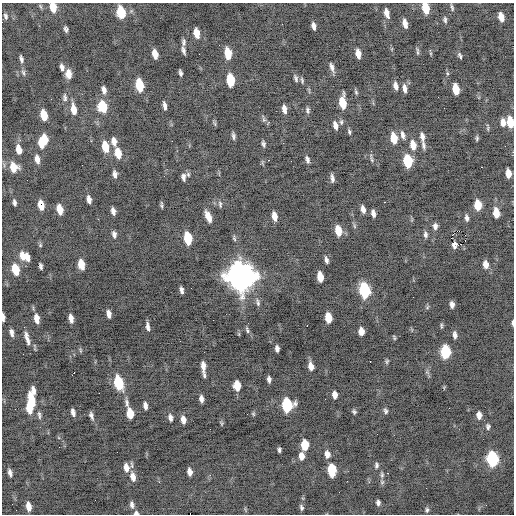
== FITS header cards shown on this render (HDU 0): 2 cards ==
NAXIS1  =                  512 / Axis length
NAXIS2  =                  512 / Axis length

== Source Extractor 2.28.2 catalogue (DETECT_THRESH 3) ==
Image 512 x 512 px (HDU 0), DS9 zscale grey, 1 PNG px = 1 image px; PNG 516 x 516 px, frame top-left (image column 1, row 512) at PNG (2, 3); no overlay
Background -0.518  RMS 0.84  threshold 2.52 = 3 sigma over >= 5 px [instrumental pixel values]
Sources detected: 194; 1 with non-positive FLUX_AUTO (blend fragments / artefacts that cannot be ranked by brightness) is not listed; the other 193 listed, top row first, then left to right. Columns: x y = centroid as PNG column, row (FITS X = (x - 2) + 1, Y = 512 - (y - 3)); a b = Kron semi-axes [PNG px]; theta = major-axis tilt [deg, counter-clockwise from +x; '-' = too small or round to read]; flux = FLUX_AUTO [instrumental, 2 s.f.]
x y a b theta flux
53 7 9 6 -77 840
452 7 9 3 -75 100
426 8 9 5 -78 1300
121 12 9 6 -80 2200
387 14 11 4 -70 510
6 16 6 4 -72 120
501 17 8 5 -75 500
445 20 8 5 -79 120
405 24 8 4 -77 370
313 26 7 4 -76 220
66 29 6 4 -77 140
196 33 8 5 -79 680
184 42 10 6 88 180
183 50 8 3 -74 160
417 52 11 3 -89 100
228 53 9 5 -79 1300
155 54 8 5 -78 570
358 54 8 5 -79 450
460 55 7 4 -66 110
21 59 7 3 -77 160
62 67 7 5 -75 210
332 67 12 4 -74 240
23 73 8 5 -72 120
180 73 6 3 -78 140
447 73 5 3 - 70
68 74 9 6 -84 510
296 78 9 5 -75 140
230 80 10 6 -85 1700
302 80 9 4 -77 100
139 85 9 6 -79 1900
396 86 7 4 -77 280
405 88 9 5 -81 270
456 89 9 5 -78 1100
104 90 9 5 -79 260
356 92 7 4 -69 92
65 97 11 6 -84 170
342 102 11 5 -85 1200
165 106 8 3 -79 200
103 107 11 8 -76 1400
73 109 12 6 -81 540
284 109 9 5 -81 320
308 110 8 5 -75 130
44 115 9 5 -77 930
264 120 8 5 -82 120
341 122 8 5 82 120
503 122 8 6 -83 320
510 122 9 5 -81 1300
215 124 8 3 -71 74
335 125 8 4 -77 290
349 132 7 4 -72 98
403 135 11 6 -75 230
233 136 7 3 -81 140
422 137 10 5 -80 260
394 138 9 5 -80 1000
477 138 6 4 81 85
44 140 9 7 -76 940
114 141 9 5 -78 370
283 143 3 2 - 49
41 144 8 5 -60 540
263 144 7 4 -72 130
413 145 11 7 -79 590
423 145 11 5 -77 160
505 146 2 2 - 29
105 147 10 6 -79 1100
19 150 9 5 -78 490
371 151 3 2 - 62
118 153 11 6 -78 790
371 158 11 3 -75 110
37 159 9 5 -78 350
307 159 9 4 -74 170
268 160 3 2 - 50
408 161 9 6 -81 2400
14 167 10 8 -69 830
481 167 2 2 - 43
508 173 8 5 -84 550
115 174 8 5 -82 210
188 174 7 5 -75 100
183 177 8 5 -86 180
332 178 8 3 -83 180
27 180 2 2 - 73
89 199 8 4 -81 260
14 202 6 3 -78 130
384 202 3 2 - 93
220 204 9 5 -81 120
41 205 8 5 -78 670
162 205 6 3 -83 94
478 205 8 5 -84 1300
60 209 8 5 -77 760
363 209 7 4 -77 290
113 211 7 4 -77 230
373 213 7 4 -80 220
496 213 8 5 -82 890
274 216 8 4 -79 480
208 217 12 5 -67 550
467 218 7 4 -81 170
354 226 7 4 -88 89
435 226 7 6 - 200
338 230 9 5 -79 910
114 234 8 5 -79 190
425 235 8 5 -89 150
465 235 2 2 - 29
188 238 9 6 -84 2400
451 238 2 2 - 120
465 240 3 2 - 58
461 244 2 2 - 120
40 245 5 5 - 69
454 245 6 5 - 210
22 256 12 8 -75 520
27 258 8 4 -85 340
326 260 6 3 -75 160
81 264 9 5 -79 900
486 264 8 6 -83 430
41 266 6 3 -77 140
15 269 10 6 -78 1300
241 276 13 10 -76 74000
320 277 8 5 -81 940
182 290 7 3 -81 170
365 290 10 6 -81 6200
258 302 11 5 -80 160
452 305 6 4 -83 250
109 314 8 4 -80 280
3 317 7 3 -88 250
328 318 8 5 -82 1000
37 319 10 6 -80 470
71 319 8 4 -79 350
213 320 2 2 - 40
512 323 6 2 -89 100
148 326 9 4 -82 210
307 326 3 2 - 390
441 326 7 4 88 82
247 330 9 5 -74 130
361 331 7 5 -83 500
11 333 9 5 -79 250
239 334 6 4 -72 57
455 335 8 5 -85 220
27 338 16 5 -75 340
394 338 7 3 -69 67
277 349 6 4 -81 210
80 350 6 4 -90 74
445 352 9 6 -89 3500
370 361 3 2 - 160
387 361 7 4 72 93
203 366 11 4 -85 370
311 366 7 5 -76 390
427 372 7 5 -55 110
73 374 6 3 54 410
204 375 7 4 -80 100
269 379 6 4 -83 180
118 383 11 6 -77 2800
237 386 8 6 -82 1000
99 393 2 2 - 190
335 395 7 5 -84 340
201 399 7 4 -80 220
31 400 18 7 90 1800
127 403 13 5 -78 230
287 405 9 7 -88 4200
145 406 7 4 -78 230
29 408 11 6 -77 810
15 409 2 2 - 36
385 411 7 5 -76 130
354 412 5 4 - 100
73 413 7 4 -74 230
130 413 9 5 -81 1100
253 414 6 4 -69 73
39 415 12 4 -80 160
479 415 7 5 -85 340
91 416 9 4 -71 190
170 418 8 5 -79 210
183 420 8 5 -81 350
221 423 6 4 -60 81
488 427 8 6 -83 140
305 445 8 6 -88 1300
279 450 5 3 - 120
117 452 2 2 - 32
327 454 8 6 -82 350
301 456 8 6 -86 400
492 459 9 7 -83 5700
376 465 7 5 80 130
126 468 11 6 -80 410
332 470 9 6 -86 2400
189 472 7 4 -84 280
10 473 8 4 -74 210
388 473 3 2 - 82
210 475 4 3 - 60
382 475 10 6 -86 170
133 477 12 7 -78 390
339 492 2 2 - 49
378 503 6 4 -80 160
132 505 9 5 -76 190
28 506 9 5 -80 450
301 508 7 4 -70 120
427 510 6 5 - 110
136 513 6 5 - 140
At the frame edge (FLAGS 8, measured only in part): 6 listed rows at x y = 53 7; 426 8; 510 122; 3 317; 512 323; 136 513
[1 non-positive-flux detection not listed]